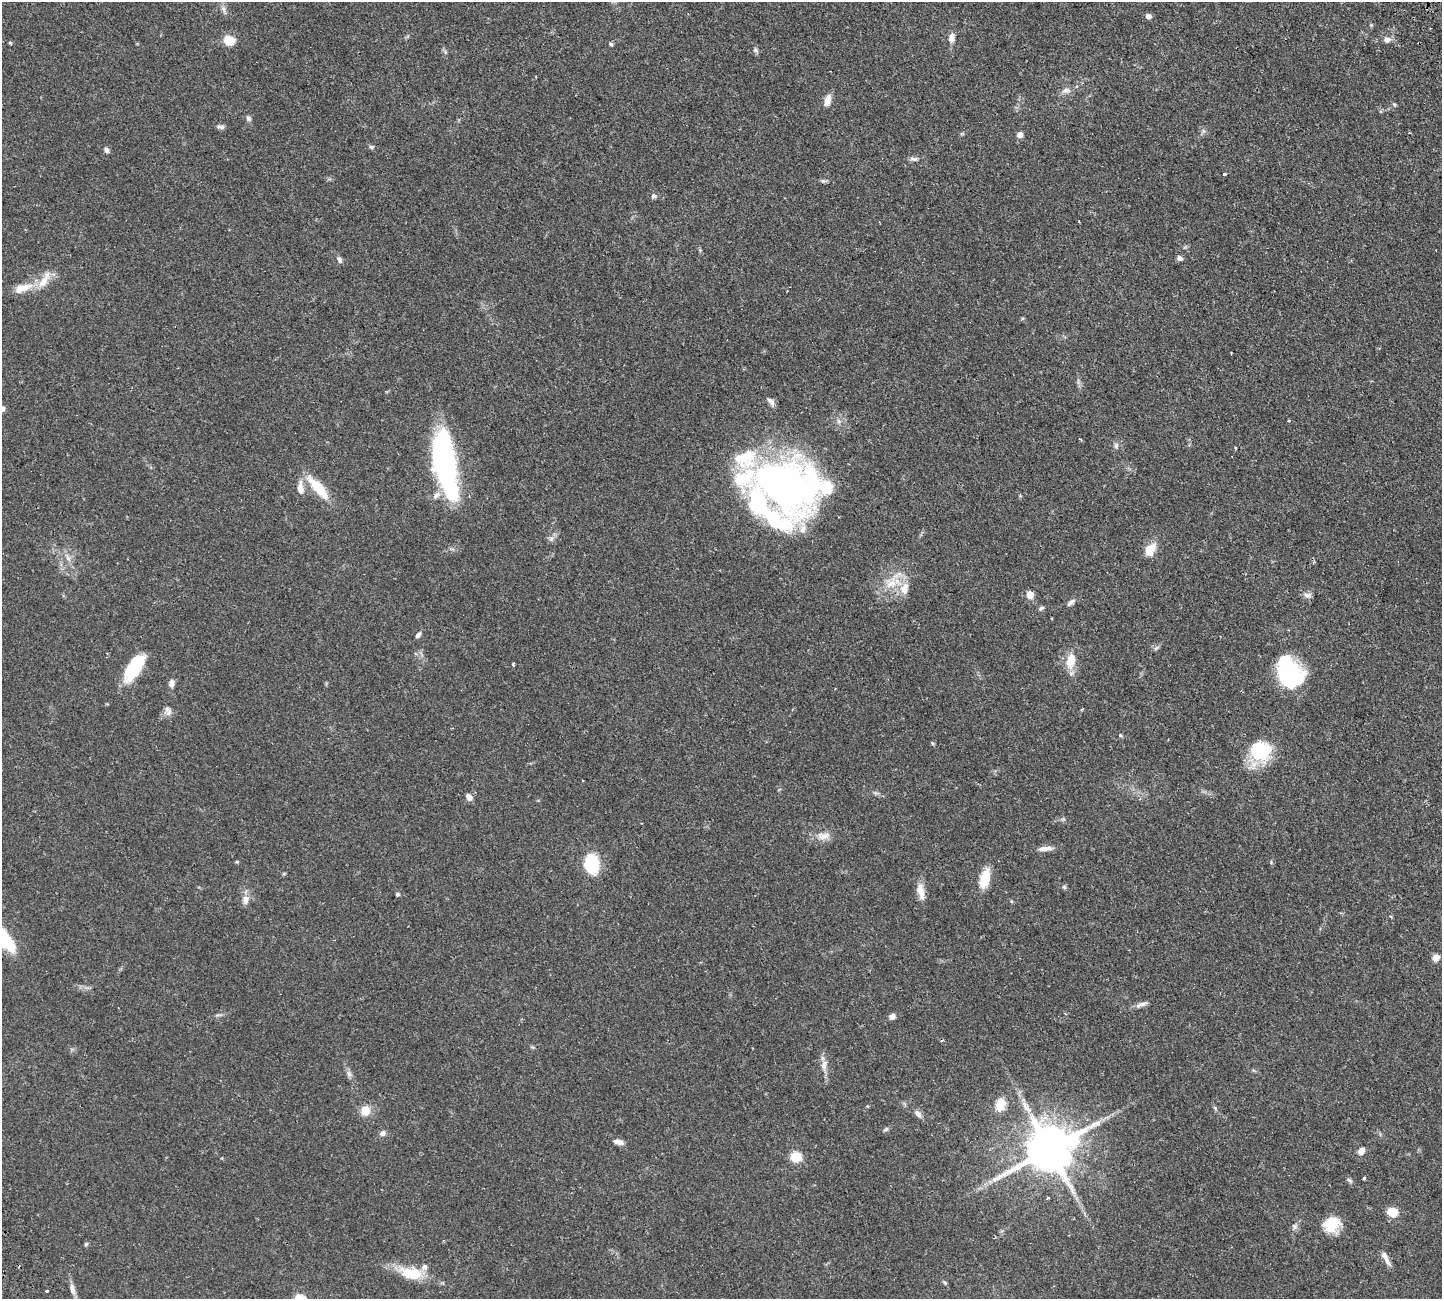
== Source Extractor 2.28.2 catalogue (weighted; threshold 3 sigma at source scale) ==
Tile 10 of 4 x 4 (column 2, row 3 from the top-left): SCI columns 1669-3108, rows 1640-2936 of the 6326 x 6317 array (HDU 1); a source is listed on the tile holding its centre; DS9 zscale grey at full resolution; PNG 1444 x 1301 px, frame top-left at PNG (2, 2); no overlay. Shown black and unused: <1% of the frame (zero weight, under 2 of 3 exposures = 12% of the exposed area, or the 3 px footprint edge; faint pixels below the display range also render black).
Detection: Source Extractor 2.28.2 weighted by HDU 2 'WHT'; one run over the whole footprint, this tile lists its part. Background 0.0536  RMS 0.0052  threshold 0.0233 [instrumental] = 3 sigma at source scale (4.5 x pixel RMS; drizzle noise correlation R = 1.50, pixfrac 1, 0.05/0.05 arcsec/px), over >= 5 px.
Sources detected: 105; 3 inside a brighter object's white glare — not listed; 11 inside a brighter listed object's ellipse — not listed separately; the other 91 listed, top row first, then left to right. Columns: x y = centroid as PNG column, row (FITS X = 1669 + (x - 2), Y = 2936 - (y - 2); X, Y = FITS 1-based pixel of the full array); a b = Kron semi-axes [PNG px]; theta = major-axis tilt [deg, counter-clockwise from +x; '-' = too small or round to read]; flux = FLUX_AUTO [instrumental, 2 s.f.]
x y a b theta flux
223 9 7 7 - 1.7
1148 16 7 5 -18 1.8
952 38 11 7 80 3
1387 40 8 7 - 2.4
229 41 9 7 -25 12
10 42 5 3 - 0.53
611 44 6 5 - 0.76
755 50 7 6 - 1.2
1066 90 14 7 10 2.6
827 100 14 7 75 3.6
1394 104 5 4 - 0.62
248 118 8 6 -48 1.2
220 127 11 5 -13 1.3
1020 135 8 7 - 1.9
371 147 6 5 - 0.88
106 150 7 5 -52 1.4
914 159 11 5 -4 1.5
1225 174 3 3 - 1.2
823 181 6 6 - 0.85
654 196 6 6 - 1.2
1179 258 7 6 - 1.5
340 260 8 5 -64 1.4
23 288 25 10 13 7.5
771 401 11 6 -51 2.1
2 409 5 4 - 2.5
1288 420 3 3 - 0.56
839 421 7 6 - 1.4
1080 439 3 3 - 0.57
1116 446 8 6 89 1.3
444 467 52 24 -76 86
785 485 68 51 -21 220
318 487 29 10 -48 16
300 488 14 7 -86 4.9
551 538 9 6 36 1.6
1150 550 18 11 54 6.3
68 558 8 6 -44 1.7
891 583 27 15 7 11
1030 595 9 8 - 3.7
1307 595 10 6 -6 1.8
1071 602 10 5 38 1.6
1041 608 8 4 27 0.91
418 635 8 5 51 1.4
1156 648 7 4 37 0.84
1071 661 22 13 79 7.8
513 664 4 3 - 1.2
134 667 31 13 57 23
1289 672 32 22 -64 50
171 683 11 7 81 2.2
168 711 14 7 -66 2.3
1120 735 5 4 - 0.55
932 743 5 3 - 0.57
1260 751 25 24 - 24
469 797 7 6 - 3
823 836 19 10 2 4.8
1045 848 17 6 7 3.1
236 862 4 4 - 0.54
592 864 14 10 -82 34
284 874 5 3 - 0.53
985 879 21 10 74 11
1064 887 6 5 - 0.81
921 891 23 9 -80 5.2
397 894 5 4 - 0.94
245 900 13 8 88 3
1435 958 8 7 - 3.3
1141 1004 18 5 17 2.3
892 1017 7 6 - 2.1
824 1065 18 7 85 3.4
348 1073 11 6 -55 1.7
1000 1105 14 10 74 7.3
1026 1107 22 8 -53 5.2
1215 1108 6 4 -47 0.71
365 1110 12 10 70 6.3
918 1114 10 7 -48 2.3
886 1129 8 4 35 0.87
382 1133 8 6 11 1.9
619 1142 12 6 -9 2.5
1049 1149 14 12 25 2500
1361 1151 8 6 53 3.1
796 1157 10 10 - 8.6
1364 1178 3 3 - 0.75
1349 1180 9 4 -44 0.96
1048 1198 3 2 - 0.77
1392 1212 11 10 - 6.7
1294 1226 8 7 - 1.5
1330 1226 21 15 -9 10
86 1244 5 5 - 0.74
1385 1258 20 6 -62 3.1
414 1275 21 17 21 9.9
945 1283 7 4 -58 0.64
72 1289 16 6 -77 2.9
47 1291 3 3 - 1.3
Isophote crosses this tile's border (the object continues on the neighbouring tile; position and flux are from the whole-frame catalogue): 1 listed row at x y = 2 409